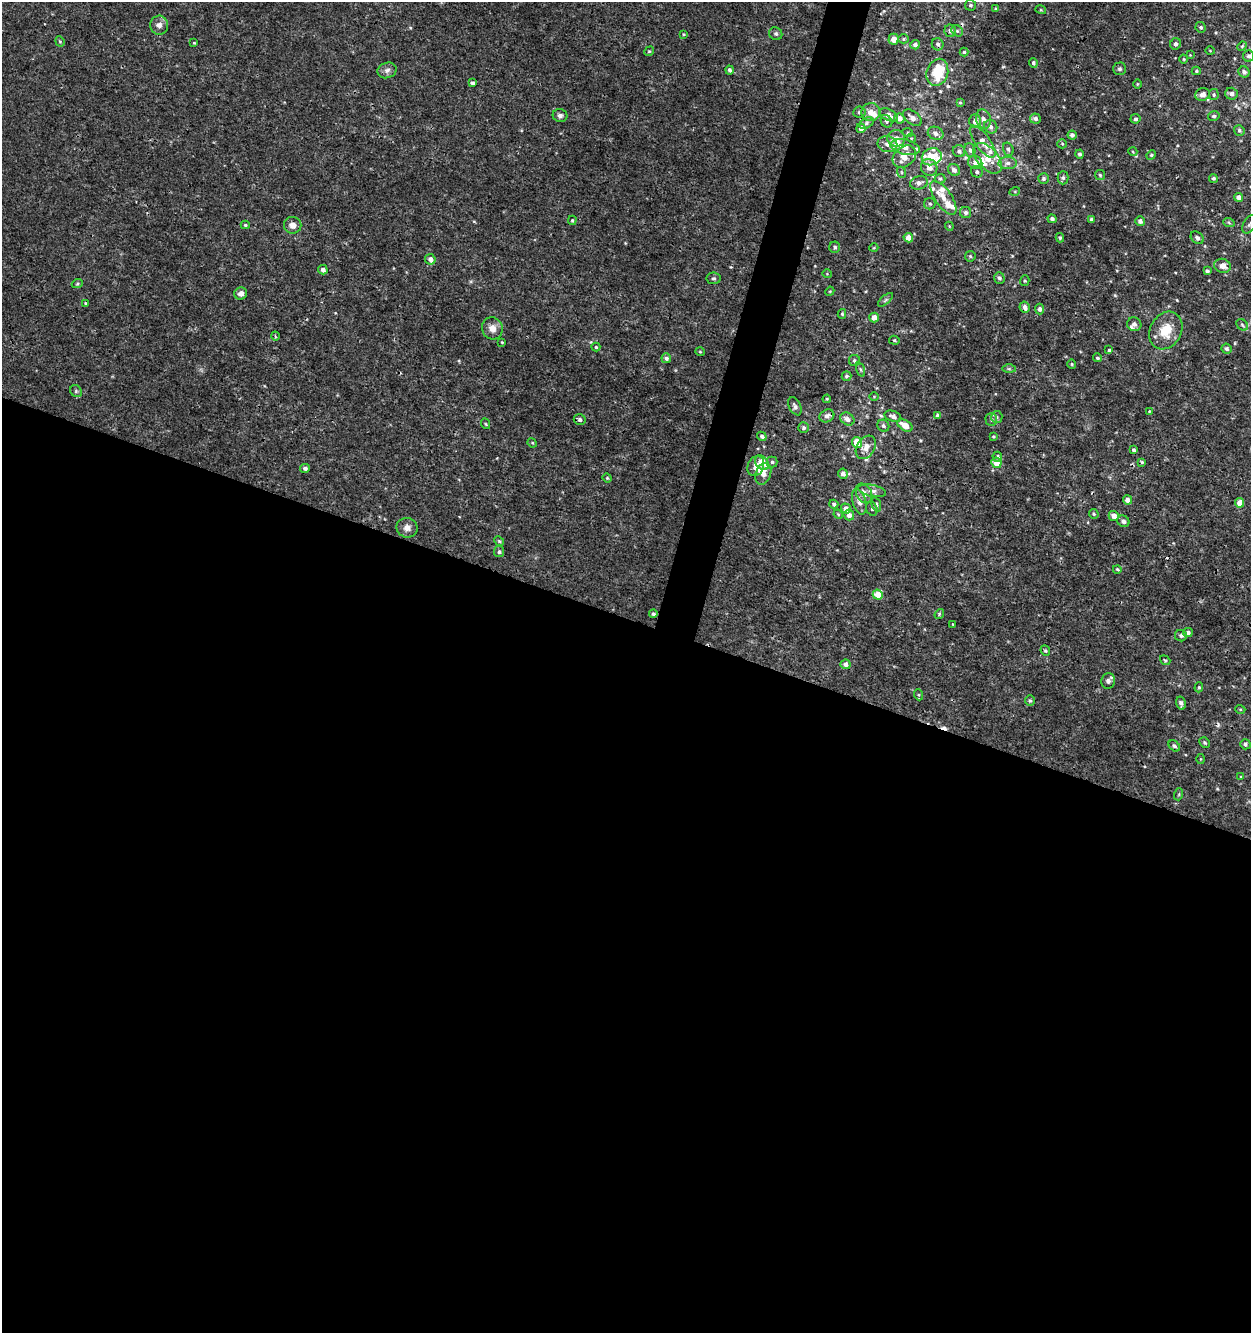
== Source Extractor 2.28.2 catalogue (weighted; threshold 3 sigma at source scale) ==
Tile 14 of 4 x 4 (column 2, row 4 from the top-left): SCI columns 1533-2781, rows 2-1332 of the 5498 x 5337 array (HDU 1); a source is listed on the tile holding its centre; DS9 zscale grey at full resolution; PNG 1253 x 1335 px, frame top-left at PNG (2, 2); each listed source drawn as its Kron ellipse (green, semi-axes under 4 px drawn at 4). Shown black and unused: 55% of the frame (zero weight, under 3 of 4 exposures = <1% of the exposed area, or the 3 px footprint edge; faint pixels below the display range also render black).
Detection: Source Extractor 2.28.2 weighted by HDU 2 'WHT'; one run over the whole footprint, this tile lists its part. Background 9.85e-04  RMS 8.9e-04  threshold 0.00399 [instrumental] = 3 sigma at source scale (4.5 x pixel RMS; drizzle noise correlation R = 1.50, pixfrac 1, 0.0396/0.0396 arcsec/px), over >= 5 px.
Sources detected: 231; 3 cosmic-ray / hot-pixel residue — neither listed nor drawn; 20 inside a brighter listed object's ellipse — not listed separately; the other 208 listed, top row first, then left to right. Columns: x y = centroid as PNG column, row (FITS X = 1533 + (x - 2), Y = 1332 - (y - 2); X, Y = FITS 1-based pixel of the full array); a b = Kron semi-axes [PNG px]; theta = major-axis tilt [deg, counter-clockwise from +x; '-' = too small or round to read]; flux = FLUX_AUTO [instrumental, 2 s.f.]
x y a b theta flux
970 5 5 5 - 0.19
996 9 4 4 - 0.14
1041 10 5 3 - 0.091
159 25 9 9 - 0.5
1201 27 5 5 - 0.18
950 31 6 6 - 0.27
957 31 6 5 - 0.18
683 34 4 3 - 0.08
776 34 7 6 - 0.18
894 39 5 5 - 0.64
903 39 5 4 - 0.12
60 41 5 4 - 0.1
194 43 3 3 - 0.074
938 44 6 6 - 0.24
1176 44 6 5 - 0.23
915 45 5 4 - 0.32
1242 46 5 4 - 0.11
649 51 5 4 - 0.11
1210 51 5 3 - 0.068
964 52 4 4 - 0.11
1190 55 4 4 - 0.065
1249 56 5 5 - 0.26
1184 59 4 4 - 0.097
1033 63 5 4 - 0.19
1120 69 6 6 - 0.18
387 70 10 7 19 0.34
730 70 4 4 - 0.2
1196 71 4 4 - 0.13
937 72 14 10 73 2.7
1244 72 6 5 - 0.25
472 83 4 3 - 0.2
1137 84 4 3 - 0.072
1203 94 7 6 - 0.6
1231 94 6 6 - 0.37
1214 95 5 5 - 0.15
960 102 4 3 - 0.097
859 112 6 5 - 0.23
871 112 9 9 - 0.83
889 115 9 5 -28 0.63
560 116 7 6 - 0.27
1214 116 6 4 15 0.17
899 118 5 5 - 0.56
912 118 11 6 -37 0.44
1035 118 5 5 - 0.27
983 119 10 7 -75 0.45
1135 119 5 5 - 0.2
886 121 6 5 - 0.19
975 121 6 6 - 0.49
866 123 8 5 29 0.2
991 127 7 6 - 0.29
861 128 4 4 - 0.38
1239 130 5 5 - 0.18
908 133 5 3 - 0.089
936 133 8 6 -24 0.35
1072 135 4 4 - 0.25
896 138 9 8 - 0.91
911 138 5 3 - 0.074
983 142 19 7 -53 0.87
887 144 10 8 -13 0.49
1062 144 5 4 - 0.1
905 147 15 7 -11 0.94
1008 149 7 5 -73 0.18
970 150 7 5 -72 0.25
959 151 6 6 - 0.29
1133 152 4 3 - 0.075
1079 154 4 4 - 0.19
1151 155 5 4 - 0.11
904 157 13 9 40 0.88
932 157 10 8 20 1.4
988 158 18 10 -49 1.3
975 162 7 6 - 0.54
1008 163 9 6 1 0.38
929 167 8 8 - 0.64
954 170 6 5 - 0.4
901 172 5 3 - 0.12
977 172 6 5 - 0.23
1100 175 5 5 - 0.12
1063 178 6 5 - 0.19
1213 178 4 4 - 0.17
940 179 5 4 - 0.13
1044 179 5 5 - 0.21
919 183 9 6 16 0.36
1015 191 5 3 - 0.082
1238 197 4 4 - 0.4
943 198 19 8 -56 0.79
930 204 5 5 - 0.16
966 212 6 5 - 0.26
1052 219 4 4 - 0.23
1091 219 4 3 - 0.15
572 220 4 4 - 0.11
1140 221 5 4 - 0.3
1229 223 6 3 -20 0.12
1250 224 10 6 58 0.22
245 225 4 4 - 0.1
293 225 9 8 - 0.53
949 226 4 3 - 0.083
908 238 5 4 - 0.65
1060 238 5 3 - 0.13
1197 238 7 5 -43 0.26
835 247 5 5 - 0.19
874 248 4 4 - 0.091
970 256 5 5 - 0.13
430 259 5 5 - 0.44
1222 266 8 7 - 0.59
323 270 5 4 - 0.35
1207 271 4 3 - 0.19
827 274 4 3 - 0.064
714 278 7 6 - 0.17
999 278 6 5 - 0.26
1025 281 5 4 - 0.11
77 284 5 3 - 0.11
830 291 5 3 - 0.085
241 293 6 6 - 0.44
885 300 9 4 42 0.18
85 303 3 3 - 0.1
1025 307 5 5 - 0.37
1040 309 5 4 - 0.3
842 314 5 4 - 0.11
874 318 5 4 - 0.66
1134 324 7 7 - 0.34
1242 325 6 5 - 0.15
492 328 11 10 - 0.7
1166 330 20 15 61 2.1
275 336 4 3 - 0.094
894 340 5 4 - 0.11
502 342 3 3 - 0.077
596 347 4 4 - 0.11
1227 349 5 5 - 0.21
1109 350 4 4 - 0.12
700 352 5 3 - 0.079
666 358 5 5 - 0.22
1097 358 4 4 - 0.16
854 361 5 5 - 0.17
1072 364 4 4 - 0.093
860 369 7 3 -71 0.13
1009 369 7 4 -1 0.16
846 376 5 4 - 0.17
76 391 6 5 - 0.17
874 396 5 3 - 0.074
827 399 4 3 - 0.089
795 406 9 6 -64 0.29
1149 411 4 3 - 0.08
937 415 4 3 - 0.14
827 416 8 6 29 0.42
893 416 9 5 -19 0.36
997 417 6 5 - 0.21
847 419 7 6 - 0.42
991 419 6 5 - 0.2
580 420 6 5 - 0.3
486 424 5 3 - 0.091
905 425 8 5 -32 1.1
883 426 6 5 - 0.23
804 428 5 5 - 0.18
762 436 5 4 - 0.21
993 436 3 3 - 0.1
857 442 5 5 - 1.7
532 443 5 4 - 0.095
866 447 13 9 58 0.76
1134 450 4 4 - 0.19
997 457 5 4 - 0.24
772 462 5 5 - 0.19
1142 462 3 3 - 0.11
762 463 8 6 -51 1.9
996 463 5 5 - 0.98
756 466 10 8 66 0.61
305 468 5 4 - 0.23
763 474 11 7 71 0.61
843 474 5 5 - 0.34
607 478 4 4 - 0.1
872 491 14 6 -12 0.49
864 493 10 7 -61 0.59
1127 500 4 4 - 0.53
859 502 13 6 -74 0.61
1240 503 5 4 - 1.2
834 504 4 4 - 0.16
876 504 7 4 -72 0.18
846 509 5 5 - 0.53
872 509 7 5 -74 0.2
838 514 5 4 - 0.091
1094 514 5 4 - 0.13
849 515 5 5 - 0.37
1114 516 5 5 - 0.61
1123 521 6 5 - 0.33
407 528 10 10 - 0.58
499 541 5 4 - 0.1
499 552 5 5 - 0.2
1117 569 4 3 - 0.1
878 595 5 5 - 1.6
653 614 4 4 - 0.2
939 614 5 4 - 0.11
953 624 3 2 - 0.07
1188 633 5 4 - 0.31
1181 636 6 5 - 0.21
1045 651 5 5 - 0.14
1165 660 6 3 -36 0.089
846 664 5 4 - 0.35
1108 681 8 6 79 0.31
1199 687 5 4 - 0.11
919 695 6 4 -71 0.11
1030 701 5 5 - 0.14
1181 703 6 4 -75 0.32
1240 709 5 3 - 0.089
1205 743 5 5 - 0.17
1245 744 5 5 - 0.21
1174 746 6 4 -42 0.19
1201 759 5 3 - 0.084
1241 777 4 2 - 0.063
1179 794 6 4 72 0.13
Overlapping masked pixels (flux is a lower limit): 1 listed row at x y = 878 595
Isophote crosses this tile's border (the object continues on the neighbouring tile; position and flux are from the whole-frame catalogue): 2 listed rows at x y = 1249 56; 1250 224